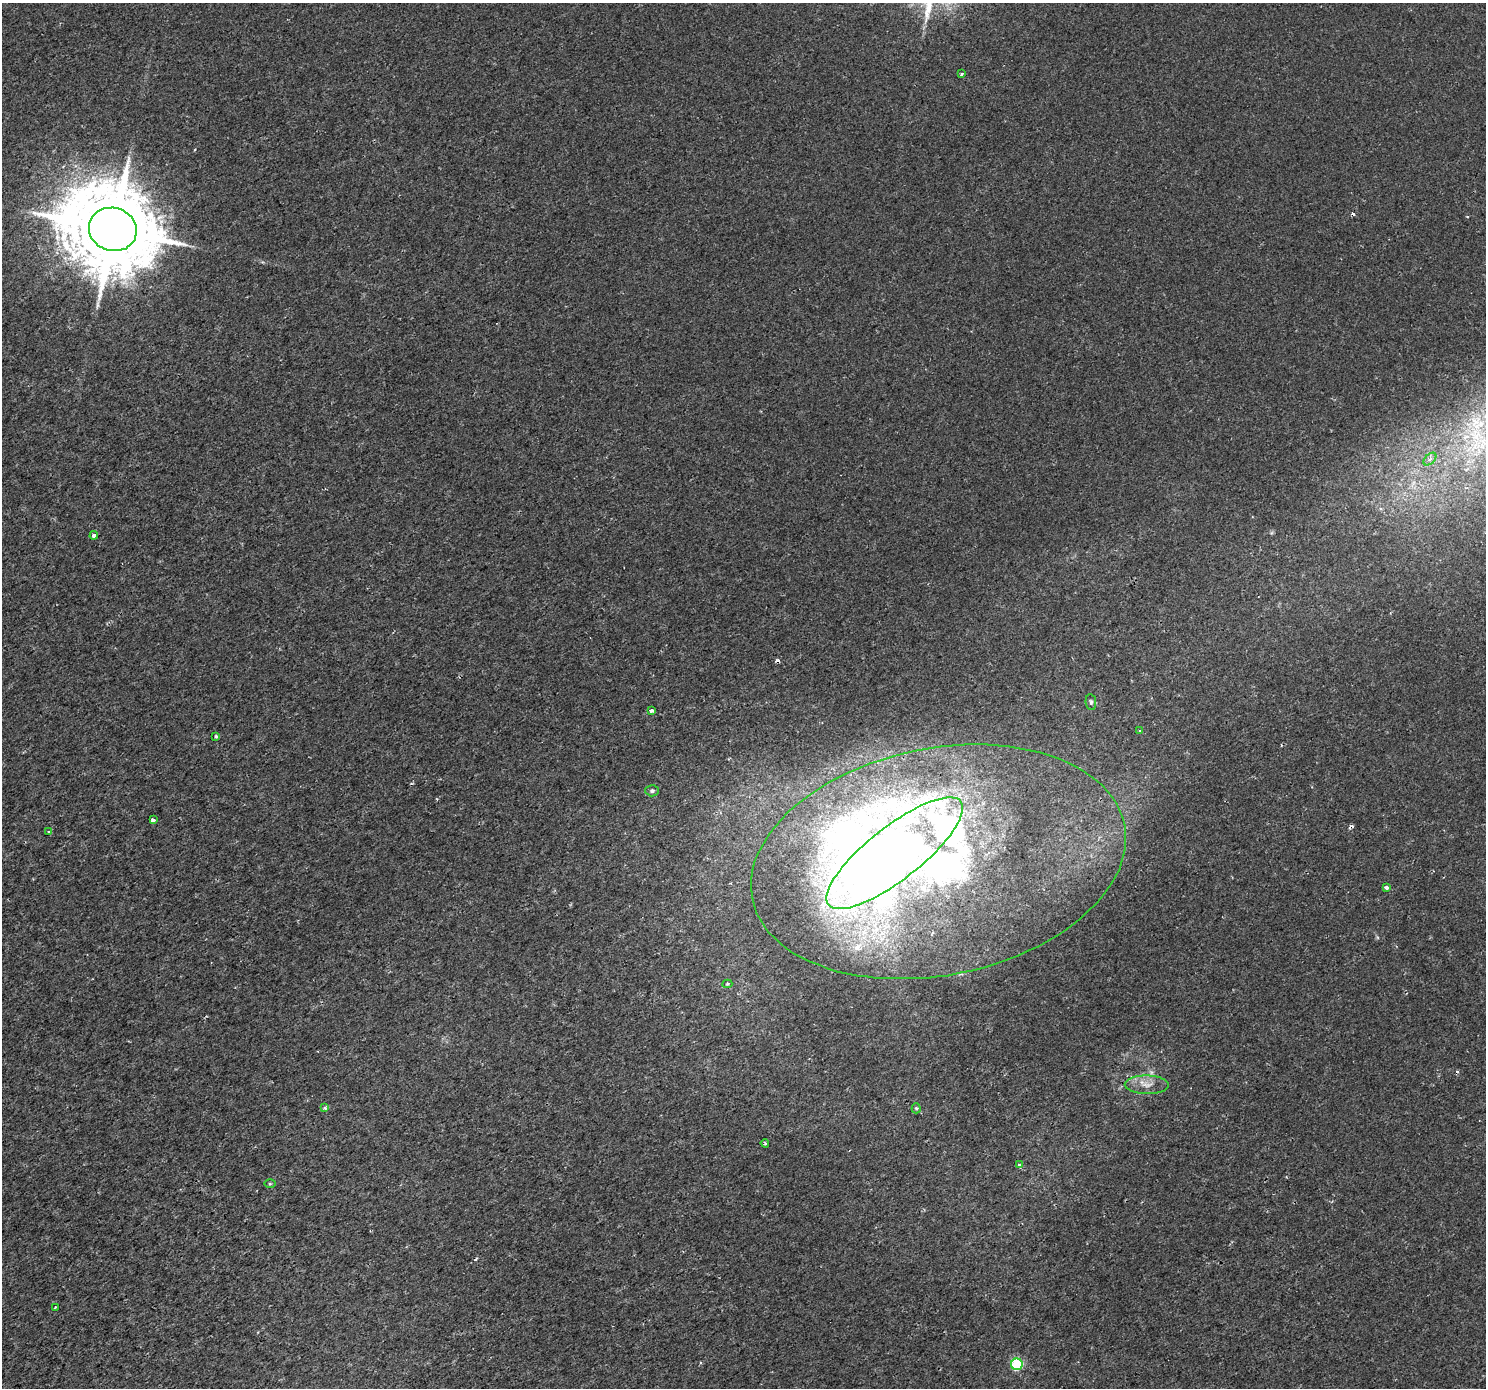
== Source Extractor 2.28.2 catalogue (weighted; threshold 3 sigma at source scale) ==
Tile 7 of 4 x 4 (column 3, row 2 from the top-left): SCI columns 2971-4454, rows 2962-4347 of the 5937 x 5860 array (HDU 1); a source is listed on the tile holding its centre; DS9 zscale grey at full resolution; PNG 1488 x 1390 px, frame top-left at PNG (2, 3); each listed source drawn as its Kron ellipse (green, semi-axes under 4 px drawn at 4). Shown black and unused: <1% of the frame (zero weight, under 2 of 3 exposures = <1% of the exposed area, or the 3 px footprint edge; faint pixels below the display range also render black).
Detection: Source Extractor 2.28.2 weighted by HDU 2 'WHT'; one run over the whole footprint, this tile lists its part. Background 4.83e-04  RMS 0.0015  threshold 0.00658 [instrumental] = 3 sigma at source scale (4.5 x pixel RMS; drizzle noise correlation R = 1.50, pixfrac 1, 0.0396/0.0396 arcsec/px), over >= 5 px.
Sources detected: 34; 3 inside a brighter object's white glare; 6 cosmic-ray / hot-pixel residue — neither listed nor drawn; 2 inside a brighter listed object's ellipse — not listed separately; the other 23 listed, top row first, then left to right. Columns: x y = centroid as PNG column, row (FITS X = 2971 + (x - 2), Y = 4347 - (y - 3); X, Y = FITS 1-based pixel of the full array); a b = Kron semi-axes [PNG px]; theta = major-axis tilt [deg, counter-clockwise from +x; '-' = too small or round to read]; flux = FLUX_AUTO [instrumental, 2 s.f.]
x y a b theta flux
961 74 3 3 - 0.27
113 229 24 21 -16 2600
1430 459 7 4 44 0.47
94 535 4 3 - 1.7
1091 702 8 5 -82 0.31
651 711 4 3 - 1.9
1140 731 4 4 - 0.25
216 736 4 3 - 0.21
652 791 6 6 - 0.41
153 820 4 3 - 0.63
49 832 3 3 - 0.15
895 853 84 26 38 200
938 862 190 113 11 110
1387 888 4 4 - 0.4
727 984 5 4 - 0.24
1147 1085 22 9 -1 1.7
325 1108 4 4 - 0.34
916 1108 5 4 - 0.19
765 1143 4 3 - 0.19
1020 1165 4 3 - 1.5
270 1184 6 4 0 0.18
55 1307 3 3 - 0.14
1017 1364 6 6 - 14